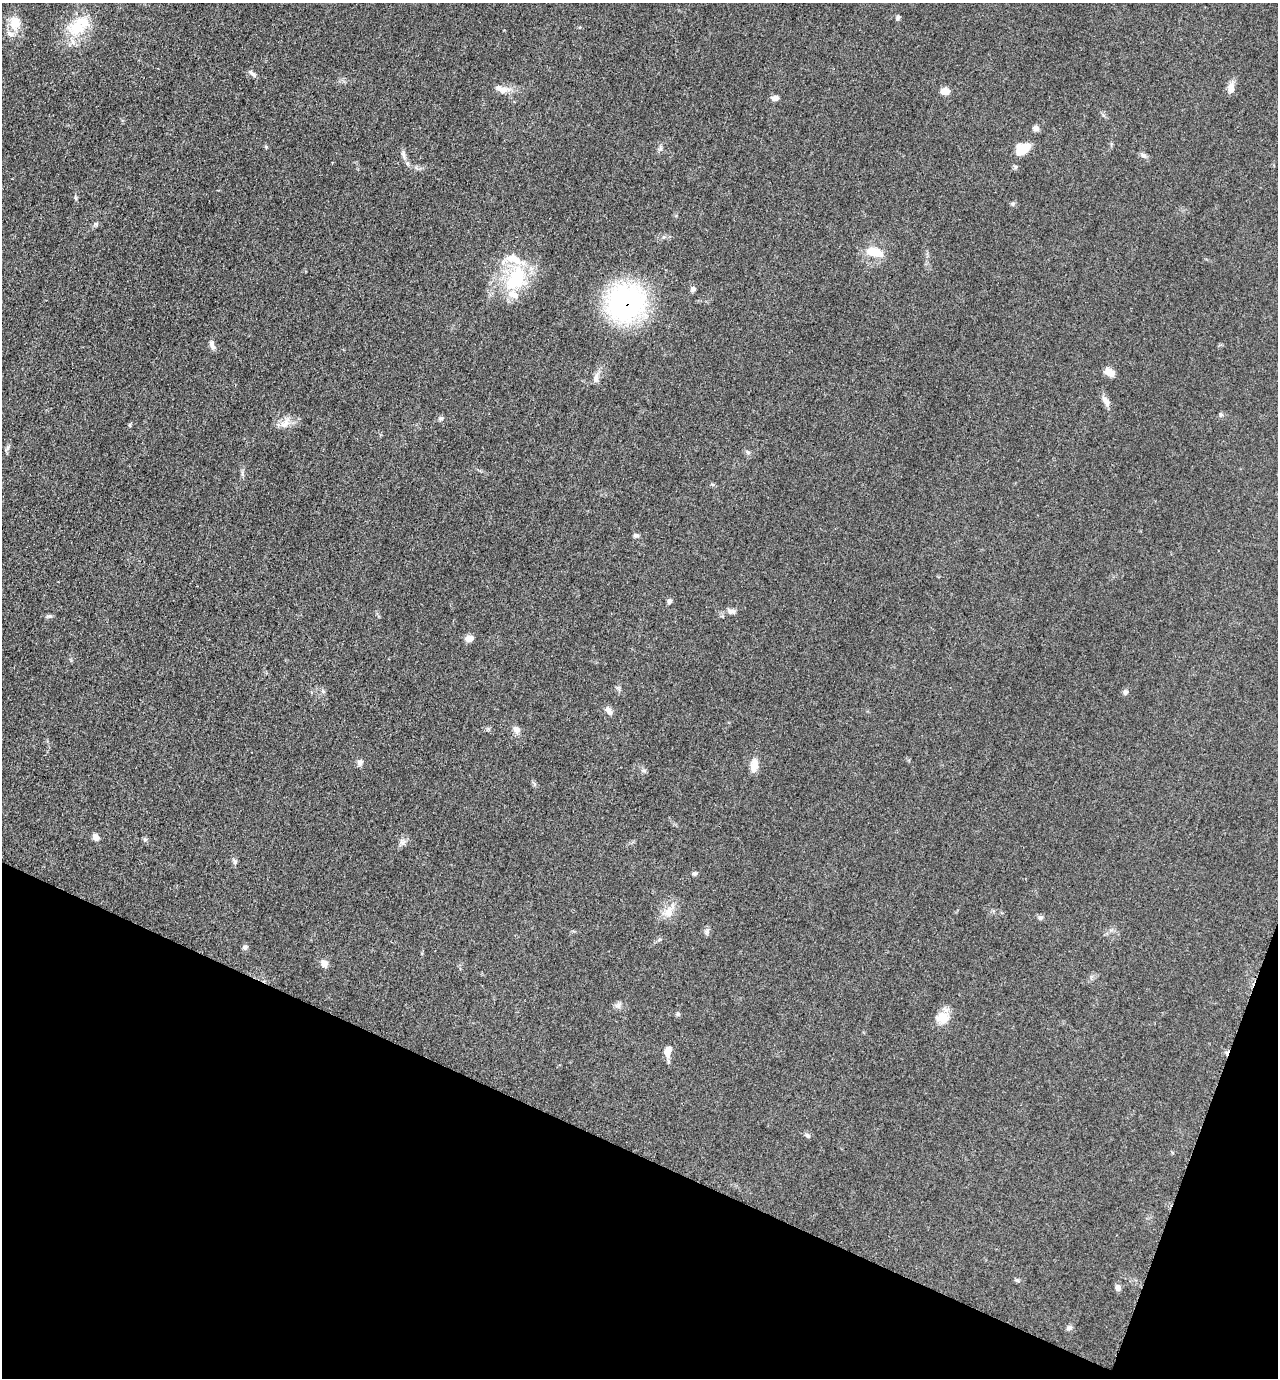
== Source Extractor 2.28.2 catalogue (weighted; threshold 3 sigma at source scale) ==
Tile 15 of 4 x 4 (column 3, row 4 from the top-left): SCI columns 2830-4105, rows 11-1386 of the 5530 x 5520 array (HDU 1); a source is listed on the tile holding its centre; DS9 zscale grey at full resolution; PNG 1280 x 1380 px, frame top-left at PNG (2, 3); no overlay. Shown black and unused: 19% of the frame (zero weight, under 3 of 5 exposures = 1% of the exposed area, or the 3 px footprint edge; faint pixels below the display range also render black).
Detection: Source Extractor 2.28.2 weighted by HDU 2 'WHT'; one run over the whole footprint, this tile lists its part. Background 0.0497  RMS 0.0056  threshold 0.025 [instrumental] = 3 sigma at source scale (4.5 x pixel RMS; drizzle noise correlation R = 1.50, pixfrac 1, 0.05/0.05 arcsec/px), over >= 5 px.
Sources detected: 57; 3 inside a brighter listed object's ellipse — not listed separately; the other 54 listed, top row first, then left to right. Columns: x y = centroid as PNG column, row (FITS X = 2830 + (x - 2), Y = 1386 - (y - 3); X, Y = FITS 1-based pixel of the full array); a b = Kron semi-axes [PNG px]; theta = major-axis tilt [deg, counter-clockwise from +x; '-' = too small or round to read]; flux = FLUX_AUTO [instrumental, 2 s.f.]
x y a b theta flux
897 18 8 4 60 0.95
15 23 19 15 -90 9.1
78 28 40 20 31 20
252 73 12 5 -43 1.6
1231 88 15 9 81 3.7
502 89 24 8 -11 5.2
945 91 11 9 2 3.5
775 98 9 6 12 2.3
1035 128 8 7 - 2
266 146 6 4 -2 0.64
1023 149 17 11 30 11
404 155 14 4 -85 1.9
1144 156 9 6 -42 1.8
96 224 6 4 -17 0.82
874 252 22 11 -13 10
516 279 41 26 58 34
693 289 7 6 - 1.5
626 303 39 33 27 110
212 345 13 6 -69 2.1
1109 372 12 8 -23 4.4
596 378 13 7 82 3
1106 401 17 7 -60 3.1
1221 415 7 5 89 0.98
441 419 7 6 - 1.2
285 424 16 10 41 5
130 425 6 4 -72 0.59
748 452 7 4 -37 1
242 474 9 3 -77 1.1
636 535 8 5 1 1.2
670 601 7 6 - 1.3
733 611 8 6 -2 1.7
50 616 9 3 -5 0.99
469 638 10 7 12 3.4
1125 692 7 6 - 1.4
609 711 11 7 -52 2.7
516 729 9 8 - 2.9
360 762 9 7 72 2
754 766 14 8 80 6.7
96 837 8 7 - 2.4
145 839 6 4 -18 0.86
235 861 8 5 -60 1.3
695 874 6 6 - 1.1
668 912 15 11 78 6.1
1040 918 7 6 - 1.3
707 931 9 5 61 1.5
245 947 7 6 - 1.3
324 963 9 8 - 3
619 1006 7 5 90 1.4
678 1014 6 5 - 0.9
943 1017 17 16 - 8.1
668 1051 15 8 74 4.3
807 1135 8 5 -41 1.1
1118 1287 8 7 - 1.8
1069 1328 8 6 28 1.4
Overlapping masked pixels (flux is a lower limit): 1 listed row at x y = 626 303
Unlisted compact peaks at least as high as the median listed source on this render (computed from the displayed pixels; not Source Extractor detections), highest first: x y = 1015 167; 1013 204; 323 691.